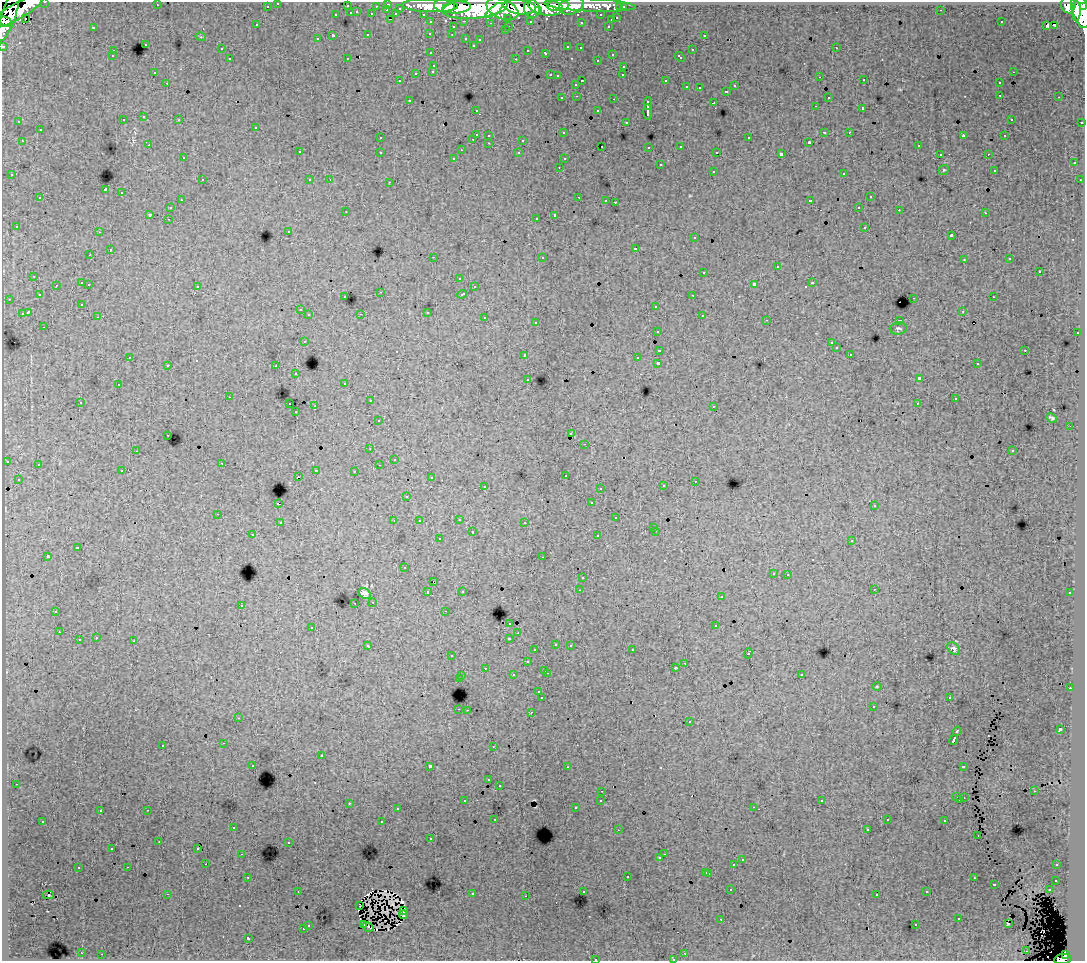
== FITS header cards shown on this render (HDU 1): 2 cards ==
NAXIS1  =                 1083
NAXIS2  =                  959

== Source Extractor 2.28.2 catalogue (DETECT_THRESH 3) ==
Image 1083 x 959 px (HDU 1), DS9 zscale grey, 1 PNG px = 1 image px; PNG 1087 x 963 px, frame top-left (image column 1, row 959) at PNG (2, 2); each listed source drawn as its Kron ellipse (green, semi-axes under 4 px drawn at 4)
Background 112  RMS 0.87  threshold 2.61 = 3 sigma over >= 5 px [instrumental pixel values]
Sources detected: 463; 4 with non-positive FLUX_AUTO (blend fragments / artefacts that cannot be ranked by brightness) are neither listed nor drawn; the other 459 listed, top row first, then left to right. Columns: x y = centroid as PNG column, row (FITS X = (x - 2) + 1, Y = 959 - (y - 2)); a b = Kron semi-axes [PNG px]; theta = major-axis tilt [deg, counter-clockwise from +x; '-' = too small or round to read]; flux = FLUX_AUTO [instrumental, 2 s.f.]
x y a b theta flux
45 2 3 2 - 2500
278 3 3 3 - 1800
388 4 3 3 - 3500
157 5 3 2 - 90
445 5 10 7 -3 130000
590 5 46 6 -3 81000
1068 5 8 7 - 62000
267 6 3 3 - 1200
347 6 3 3 - 660
376 6 3 2 - 640
430 6 28 6 -1 180000
558 6 11 5 3 94000
572 6 13 8 15 66000
1084 6 4 3 - 47000
457 7 14 6 5 180000
519 7 16 7 -9 230000
545 7 17 8 -10 210000
620 7 3 3 - 640
623 7 3 3 - 1300
400 8 3 3 - 590
475 8 32 10 6 580000
502 9 17 9 -22 410000
532 9 9 7 -79 150000
1080 9 19 8 -76 300000
387 10 3 2 - 260
494 10 10 3 39 80000
941 10 3 2 - 61
17 11 30 8 29 240000
538 11 3 3 - 50000
1076 11 10 4 89 110000
357 12 3 3 - 380
351 13 3 3 - 560
372 14 3 3 - 720
396 14 4 3 - 730
423 14 3 2 - 1500
9 15 28 7 72 200000
336 15 3 3 - 320
601 15 3 3 - 1200
25 18 2 2 - 300
508 18 3 3 - 680
617 18 3 3 - 480
390 19 2 2 - 75
611 20 3 3 - 340
464 21 3 2 - 340
530 21 3 3 - 1200
6 22 7 4 -25 94000
431 22 3 3 - 1700
581 22 3 3 - 150
1001 22 3 2 - 66
490 23 3 2 - 77
257 25 3 2 - 51
1054 25 3 2 - 78
509 26 3 2 - 260
608 26 3 2 - 270
1047 26 4 3 - 75
93 27 3 2 - 550
453 27 3 3 - 320
505 30 3 3 - 120
430 33 3 3 - 190
368 35 3 3 - 390
452 35 3 2 - 97
704 35 3 3 - 170
333 36 3 3 - 1100
201 37 5 3 - 60
466 38 3 3 - 310
317 39 3 3 - 130
480 39 3 3 - 110
145 44 3 3 - 380
473 45 3 2 - 75
3 46 3 3 - 3900
568 47 3 3 - 300
580 48 3 2 - 120
836 48 3 2 - 180
221 49 3 3 - 130
528 50 3 2 - 120
692 50 3 3 - 340
113 51 3 3 - 310
431 53 3 2 - 100
546 53 3 3 - 320
612 54 3 2 - 230
112 56 3 3 - 100
680 57 5 3 - 470
347 58 2 2 - 38
230 59 3 3 - 160
516 59 3 2 - 330
597 60 3 2 - 130
434 65 3 3 - 280
624 66 3 3 - 270
433 71 3 3 - 330
1013 72 3 2 - 140
154 73 3 3 - 130
416 73 3 3 - 340
550 75 3 2 - 370
623 75 3 2 - 88
557 76 3 3 - 86
820 77 3 2 - 75
864 80 3 2 - 120
399 81 3 2 - 54
582 81 3 2 - 430
666 81 3 3 - 780
167 83 3 2 - 58
999 83 3 3 - 210
576 84 3 3 - 160
735 86 3 3 - 290
686 87 3 3 - 170
699 88 3 2 - 42
726 91 3 3 - 200
1000 95 3 2 - 180
577 96 3 2 - 250
828 97 3 3 - 120
1059 97 3 2 - 63
562 98 3 3 - 180
614 99 3 2 - 360
409 100 3 2 - 120
648 103 6 3 90 1900
714 103 3 3 - 660
815 106 3 2 - 94
863 109 3 3 - 910
476 110 3 2 - 140
598 111 3 3 - 220
648 112 8 3 -89 1900
144 117 3 3 - 220
1011 119 3 2 - 100
123 120 3 3 - 210
179 120 3 3 - 150
19 122 3 3 - 150
626 122 3 2 - 94
1082 122 3 2 - 530
256 127 3 3 - 260
40 130 3 3 - 280
824 132 3 2 - 450
849 132 3 2 - 100
563 133 3 3 - 190
476 134 3 3 - 660
489 135 3 3 - 210
963 136 4 2 - 400
1005 136 3 3 - 110
380 138 3 2 - 87
749 138 3 3 - 350
473 139 3 2 - 190
523 140 3 3 - 730
22 141 3 2 - 190
809 142 3 3 - 85
489 143 3 2 - 120
149 145 3 2 - 120
918 145 3 2 - 230
602 146 2 2 - 73
681 146 3 3 - 200
649 147 3 3 - 99
461 150 3 2 - 72
299 152 3 3 - 330
380 152 3 3 - 280
717 152 3 2 - 110
519 153 3 3 - 190
781 154 4 3 - 1600
940 154 3 2 - 85
988 154 3 2 - 93
183 158 3 2 - 110
454 158 4 3 - 51
564 159 3 3 - 140
1074 163 3 3 - 220
660 165 3 3 - 290
559 167 3 2 - 100
944 170 5 4 - 76
994 170 3 2 - 55
713 171 3 3 - 320
844 174 3 3 - 280
12 175 3 3 - 160
202 180 3 2 - 230
310 180 3 3 - 180
330 180 3 2 - 42
1080 180 3 2 - 66
390 182 3 2 - 280
105 190 4 3 - 6300
122 193 3 3 - 340
579 197 3 2 - 290
870 197 3 3 - 260
40 198 3 3 - 310
181 200 3 2 - 99
606 200 3 2 - 91
810 201 4 3 - 740
615 202 3 2 - 360
859 207 3 2 - 140
170 208 3 3 - 150
899 210 3 2 - 96
346 212 3 2 - 65
985 213 3 2 - 140
149 214 3 3 - 610
555 215 4 3 - 1400
536 218 3 2 - 190
168 219 3 2 - 110
16 226 3 2 - 74
865 227 3 3 - 370
289 231 3 3 - 160
99 232 3 2 - 54
952 235 3 3 - 520
695 238 3 3 - 200
635 248 3 3 - 450
110 250 3 2 - 320
90 255 3 3 - 88
433 257 3 2 - 630
542 257 3 3 - 180
1010 259 3 3 - 98
964 260 3 2 - 99
777 267 3 3 - 640
704 272 3 3 - 350
1039 272 3 3 - 290
34 276 3 3 - 150
459 278 3 3 - 180
82 283 3 3 - 460
813 283 3 3 - 270
89 284 3 2 - 200
754 284 4 3 - 1300
56 285 3 2 - 130
197 286 3 3 - 110
474 287 3 3 - 200
381 292 3 3 - 40
462 294 5 3 - 350
39 295 3 3 - 150
693 295 3 2 - 190
345 297 3 3 - 170
993 297 3 2 - 140
914 298 3 2 - 350
9 299 3 2 - 100
82 304 3 2 - 65
656 306 3 3 - 320
300 310 3 2 - 95
962 311 3 2 - 120
28 312 4 3 - 910
427 312 3 3 - 410
22 314 4 3 - 590
361 314 3 3 - 49
309 315 3 3 - 270
702 315 3 3 - 260
98 317 3 2 - 89
485 318 3 3 - 290
767 320 2 2 - 39
900 320 3 2 - 37
536 322 3 3 - 150
44 327 3 2 - 61
898 328 8 6 4 130
658 331 3 3 - 150
1077 333 3 2 - 290
304 341 3 3 - 200
831 343 3 3 - 150
836 348 3 3 - 110
659 350 3 3 - 760
1025 350 3 2 - 310
850 354 3 2 - 130
525 355 3 3 - 240
130 357 3 3 - 120
637 358 3 2 - 140
658 363 3 3 - 2300
977 364 3 2 - 120
168 365 3 3 - 170
276 366 3 2 - 120
296 374 3 2 - 280
528 379 3 2 - 97
919 379 4 3 - 2100
345 383 3 3 - 130
118 385 3 3 - 260
229 397 2 2 - 37
955 399 3 3 - 120
370 401 3 2 - 100
80 402 3 2 - 120
917 403 3 3 - 68
290 404 3 2 - 170
315 406 2 2 - 470
714 406 3 2 - 150
296 412 3 2 - 96
1052 418 5 3 - 97
378 421 3 3 - 130
1070 426 2 2 - 45
571 433 3 3 - 120
168 435 3 2 - 140
585 444 3 2 - 140
370 449 3 2 - 110
136 451 2 2 - 41
1012 451 3 3 - 230
394 459 2 2 - 53
7 461 3 3 - 100
222 463 3 2 - 130
38 464 3 2 - 62
379 465 3 2 - 110
316 470 3 3 - 220
122 471 3 2 - 130
354 471 3 2 - 120
565 475 3 2 - 85
298 476 2 2 - 110
431 478 3 3 - 100
18 479 3 3 - 160
695 481 3 2 - 190
485 486 3 2 - 250
663 486 3 3 - 210
600 488 3 2 - 130
407 496 3 3 - 160
591 503 3 3 - 100
278 504 3 2 - 460
874 506 3 3 - 200
218 514 3 2 - 150
616 518 3 3 - 300
459 519 3 3 - 180
394 521 2 2 - 38
419 521 3 2 - 64
525 522 3 2 - 150
280 523 3 3 - 220
654 527 3 2 - 75
656 531 3 2 - 150
472 532 3 3 - 350
253 535 3 2 - 140
598 536 3 3 - 160
439 539 3 3 - 180
852 541 3 3 - 190
77 548 3 3 - 390
48 556 3 3 - 1100
543 557 3 2 - 210
404 568 2 2 - 40
773 573 3 3 - 230
788 574 3 2 - 150
582 578 3 3 - 210
433 582 2 2 - 140
874 589 3 2 - 63
579 590 2 2 - 36
462 591 3 3 - 160
428 592 3 3 - 240
1070 593 3 2 - 120
365 594 6 5 - 220
721 597 3 3 - 160
373 602 3 3 - 56
355 603 2 2 - 98
241 605 3 3 - 320
56 611 3 2 - 99
445 611 2 2 - 57
510 623 3 3 - 250
716 626 3 3 - 450
312 627 3 3 - 250
59 632 3 2 - 150
518 633 3 2 - 48
96 638 3 2 - 120
509 638 4 3 - 520
79 640 3 3 - 420
134 641 3 2 - 360
556 644 3 3 - 250
570 645 3 3 - 230
368 646 4 3 - 350
954 649 7 5 -48 140
535 650 3 2 - 65
632 650 3 2 - 150
748 653 5 3 - 500
452 656 3 2 - 200
527 662 3 3 - 350
685 663 3 3 - 110
485 668 3 2 - 140
675 668 3 3 - 170
545 670 3 2 - 320
547 673 3 2 - 280
801 674 3 3 - 200
513 675 3 3 - 240
462 676 3 2 - 260
459 679 3 3 - 820
877 686 5 3 - 47
1070 688 3 2 - 160
539 692 3 3 - 87
949 697 3 2 - 120
542 698 3 3 - 1200
873 707 3 2 - 130
459 709 3 2 - 310
467 710 2 2 - 230
531 712 3 2 - 180
238 718 2 2 - 38
690 722 3 3 - 310
1060 729 4 3 - 1500
957 731 4 3 - 730
954 740 5 3 - 2300
224 743 3 2 - 240
163 745 3 3 - 250
493 746 2 2 - 38
321 756 3 3 - 540
253 766 3 2 - 130
430 766 3 3 - 2200
963 766 4 3 - 530
567 767 3 2 - 140
489 780 3 3 - 180
16 784 2 2 - 79
499 785 3 3 - 160
602 791 3 2 - 74
1034 791 3 2 - 150
957 797 3 3 - 380
964 798 2 2 - 33
960 799 3 3 - 210
601 800 3 3 - 210
465 801 3 3 - 140
822 801 3 3 - 120
349 803 3 2 - 310
754 807 3 2 - 130
576 808 3 3 - 130
397 809 3 3 - 190
147 810 3 2 - 300
100 811 3 2 - 84
495 819 2 2 - 40
887 820 3 3 - 130
43 821 3 2 - 130
945 821 3 3 - 150
382 822 3 3 - 520
233 827 3 2 - 150
867 829 3 3 - 74
618 830 3 2 - 52
978 835 3 2 - 110
431 839 3 3 - 200
159 842 3 2 - 40
289 842 2 2 - 45
198 848 3 2 - 110
112 849 3 3 - 150
242 854 3 2 - 120
664 854 2 2 - 97
660 858 3 3 - 120
742 860 3 3 - 210
206 864 2 2 - 150
734 864 3 3 - 790
1057 865 3 3 - 160
128 867 3 2 - 200
78 868 3 3 - 250
706 872 3 3 - 270
709 873 3 3 - 350
627 876 3 3 - 450
248 877 3 2 - 280
974 878 3 2 - 150
1056 880 3 3 - 200
994 884 3 3 - 370
731 890 3 2 - 160
1049 890 3 2 - 300
298 891 2 2 - 42
583 891 3 3 - 190
927 892 3 2 - 92
167 894 3 2 - 560
472 894 3 3 - 380
877 894 3 3 - 150
48 895 6 2 1 270
526 896 3 2 - 74
359 905 3 2 - 66
404 911 4 3 - 110
403 915 4 3 - 42
721 919 3 3 - 68
959 919 3 3 - 320
1008 924 3 2 - 9.6
308 925 3 3 - 180
363 925 3 2 - 68
916 925 3 3 - 210
368 927 6 2 -33 7.8
303 929 3 3 - 330
248 938 3 3 - 1300
1027 951 2 2 - 38
81 953 3 2 - 89
685 953 3 2 - 140
102 954 2 2 - 200
1065 955 4 3 - 25000
595 959 3 2 - 350
673 959 3 3 - 130
1063 959 9 5 6 62000
At the frame edge (FLAGS 8, measured only in part): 8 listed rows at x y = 45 2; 278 3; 1084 6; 6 22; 3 46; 595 959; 673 959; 1063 959
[4 non-positive-flux detections neither listed nor drawn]